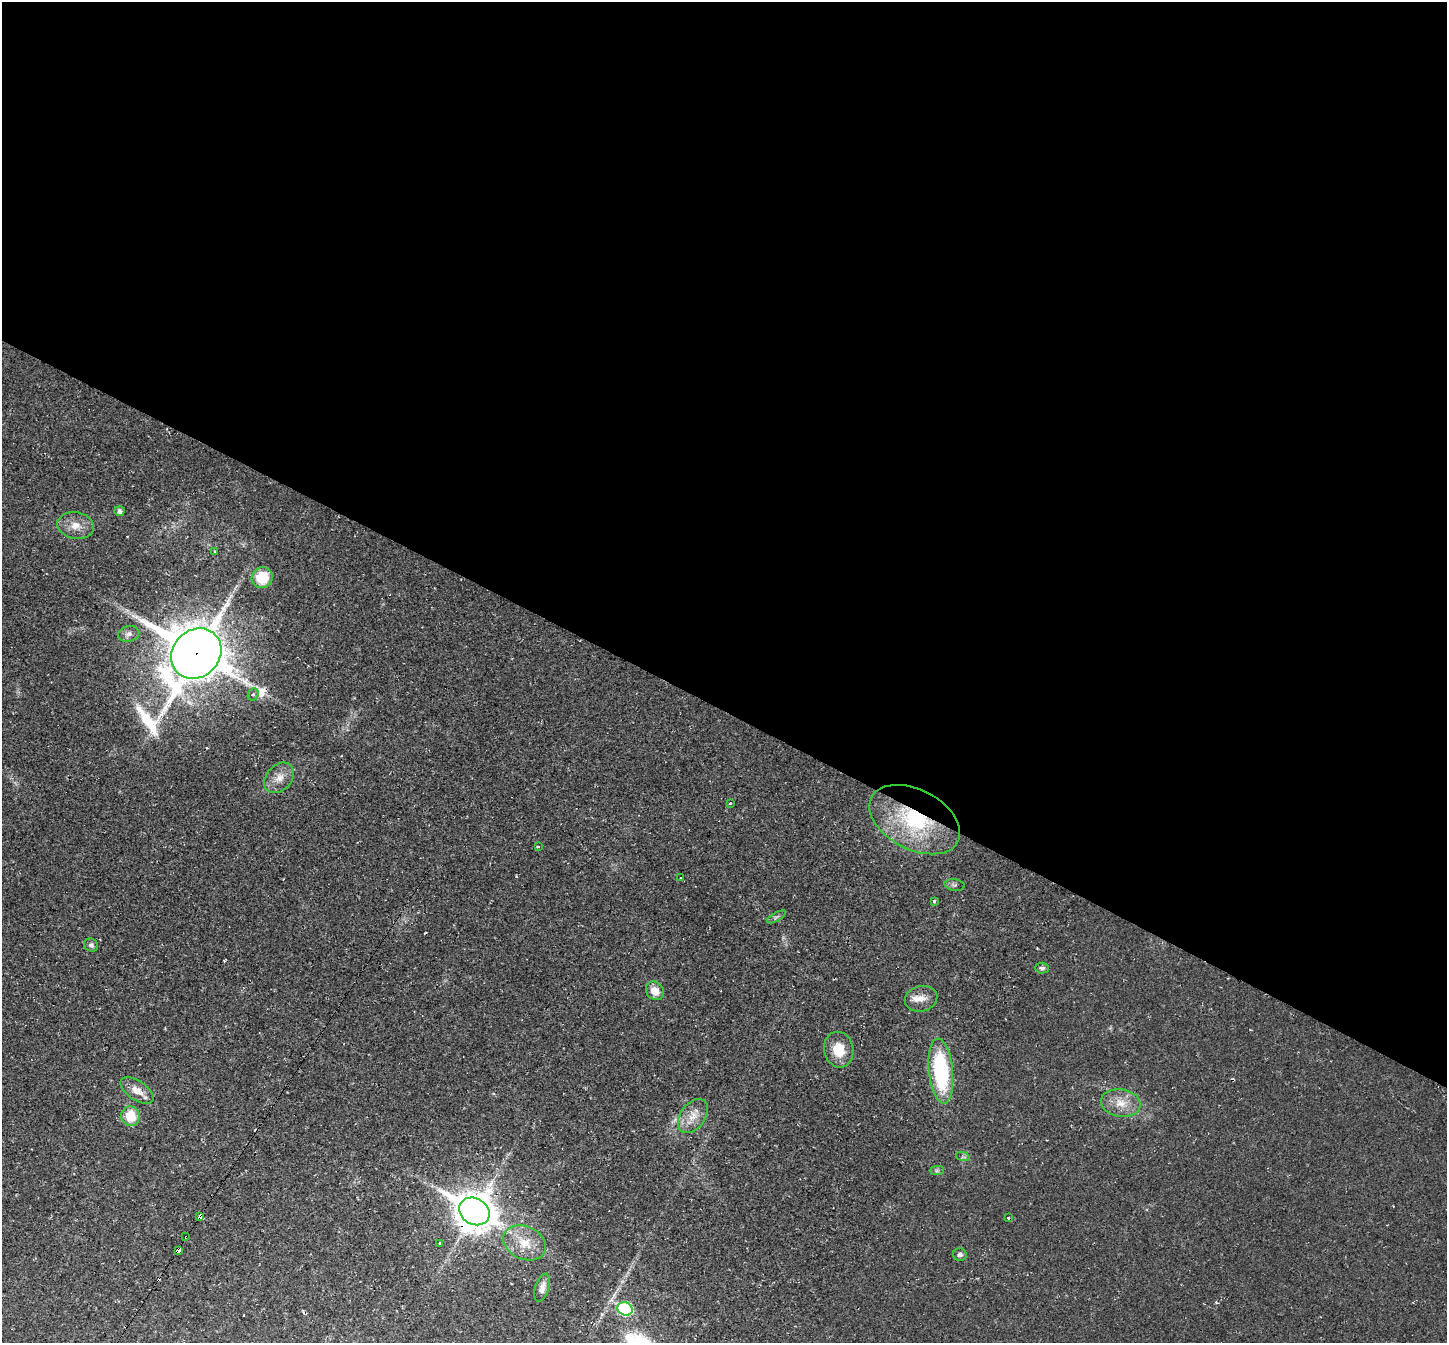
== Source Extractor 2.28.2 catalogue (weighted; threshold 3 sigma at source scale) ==
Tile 3 of 4 x 4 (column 3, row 1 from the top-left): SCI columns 2891-4335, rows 4167-5507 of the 5780 x 5789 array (HDU 1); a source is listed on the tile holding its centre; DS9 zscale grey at full resolution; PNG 1449 x 1345 px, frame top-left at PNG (2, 2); each listed source drawn as its Kron ellipse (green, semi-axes under 4 px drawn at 4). Shown black and unused: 53% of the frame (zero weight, under 2 of 3 exposures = <1% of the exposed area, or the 3 px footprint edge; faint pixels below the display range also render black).
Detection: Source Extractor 2.28.2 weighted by HDU 2 'WHT'; one run over the whole footprint, this tile lists its part. Background 0.0216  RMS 0.006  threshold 0.0269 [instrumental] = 3 sigma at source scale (4.5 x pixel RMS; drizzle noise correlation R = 1.50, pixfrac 1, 0.05/0.05 arcsec/px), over >= 5 px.
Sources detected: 39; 1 cosmic-ray / hot-pixel residue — neither listed nor drawn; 1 inside a brighter listed object's ellipse — not listed separately; the other 37 listed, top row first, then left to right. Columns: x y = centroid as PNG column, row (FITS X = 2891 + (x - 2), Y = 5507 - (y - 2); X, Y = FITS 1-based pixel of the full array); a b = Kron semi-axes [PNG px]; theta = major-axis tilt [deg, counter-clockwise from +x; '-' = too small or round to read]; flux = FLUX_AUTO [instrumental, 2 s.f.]
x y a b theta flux
120 511 5 5 - 2.3
76 526 18 13 -11 7.8
215 551 4 3 - 0.55
262 578 11 10 - 18
129 634 11 7 14 2.8
196 654 27 23 46 3600
253 694 6 5 - 1.1
279 778 17 12 47 7.1
730 803 3 2 - 0.64
915 820 49 30 -27 64
539 847 3 3 - 2.1
681 878 3 3 - 0.74
955 885 10 5 -7 1.8
934 901 3 3 - 2.1
776 917 10 3 29 1.1
91 945 7 6 - 1.7
1042 968 7 5 -3 1.7
655 991 10 8 -48 6.4
921 999 16 13 14 6
839 1050 18 14 -78 14
941 1071 32 12 -84 59
137 1090 19 9 -33 7.4
1121 1103 20 13 -9 10
130 1116 10 9 - 15
693 1116 19 12 54 8
963 1157 7 4 -18 1.1
937 1171 7 4 0 1.1
474 1211 16 13 -31 1300
200 1216 3 3 - 160
1009 1218 3 3 - 1.9
186 1237 3 3 - 1.3
440 1243 3 3 - 3.8
525 1243 22 16 -24 12
178 1250 4 3 - 16
960 1254 7 6 - 1.7
542 1288 14 6 74 4.2
625 1309 8 6 -27 55
Overlapping masked pixels (flux is a lower limit): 6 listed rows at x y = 196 654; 915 820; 474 1211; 200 1216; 186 1237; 178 1250